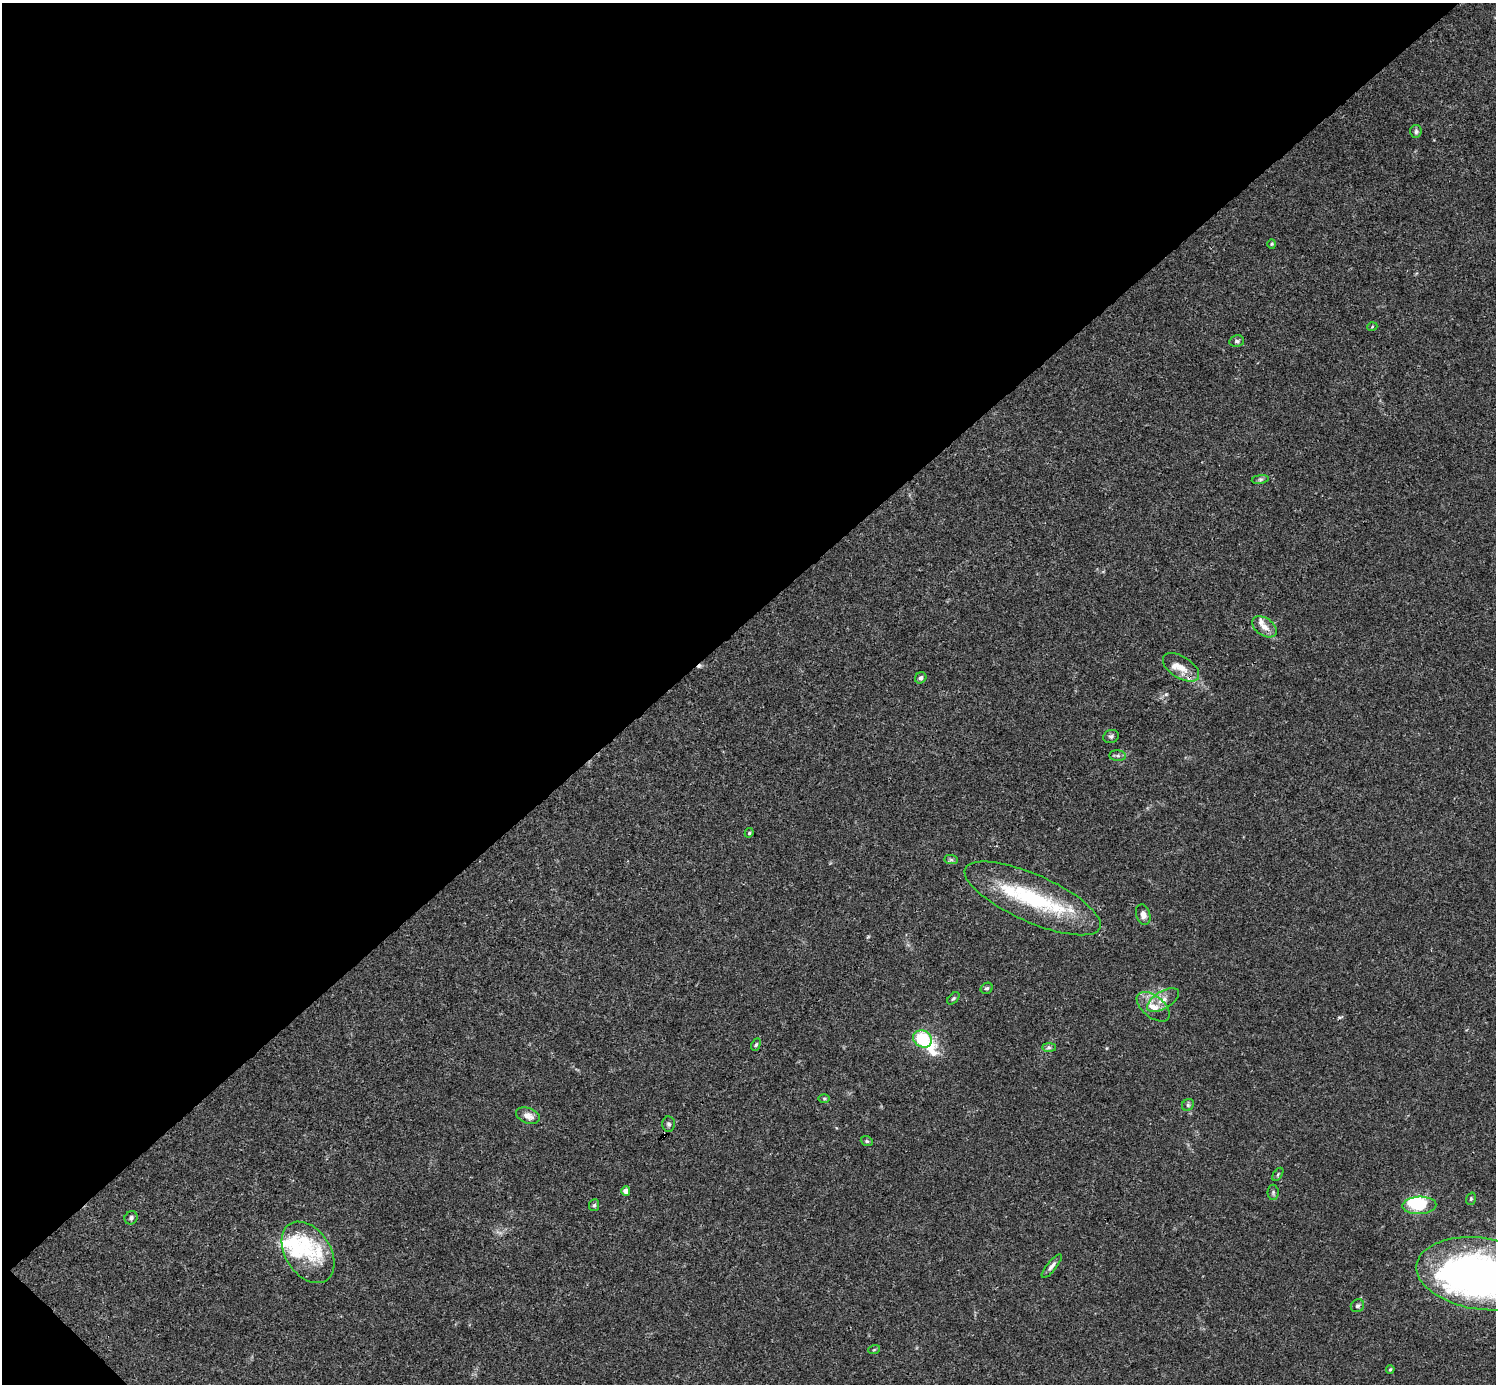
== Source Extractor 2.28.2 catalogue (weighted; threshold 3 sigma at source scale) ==
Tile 5 of 4 x 4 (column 1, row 2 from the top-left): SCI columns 1-1494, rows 2920-4301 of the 5982 x 5981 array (HDU 1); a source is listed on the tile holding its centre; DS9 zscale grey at full resolution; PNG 1498 x 1386 px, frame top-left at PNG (2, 3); each listed source drawn as its Kron ellipse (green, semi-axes under 4 px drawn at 4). Shown black and unused: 45% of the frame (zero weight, under 3 of 4 exposures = <1% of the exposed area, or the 3 px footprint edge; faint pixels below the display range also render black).
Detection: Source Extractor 2.28.2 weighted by HDU 2 'WHT'; one run over the whole footprint, this tile lists its part. Background 0.0165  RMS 0.0022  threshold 0.00978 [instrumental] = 3 sigma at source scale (4.5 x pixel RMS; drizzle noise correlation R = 1.50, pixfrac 1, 0.05/0.05 arcsec/px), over >= 5 px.
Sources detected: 52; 3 inside a brighter object's white glare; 2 cosmic-ray / hot-pixel residue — neither listed nor drawn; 8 inside a brighter listed object's ellipse — not listed separately; the other 39 listed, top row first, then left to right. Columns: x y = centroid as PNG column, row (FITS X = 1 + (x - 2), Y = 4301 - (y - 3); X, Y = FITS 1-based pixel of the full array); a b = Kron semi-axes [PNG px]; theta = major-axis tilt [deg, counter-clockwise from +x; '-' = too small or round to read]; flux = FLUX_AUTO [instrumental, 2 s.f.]
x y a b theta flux
1416 131 6 5 - 0.53
1272 244 4 4 - 0.24
1372 327 5 3 - 0.2
1237 341 7 5 12 0.5
1260 479 8 4 8 0.47
1264 627 14 8 -36 1.9
1181 667 20 11 -32 2.7
921 678 6 5 - 0.7
1111 737 8 6 21 0.53
1118 756 8 5 -6 0.47
749 833 5 4 - 0.32
951 860 7 4 -1 0.37
1033 898 74 23 -24 21
1143 915 10 7 -73 1.1
987 988 6 5 - 0.42
953 998 7 4 45 0.37
1163 1000 18 8 31 2.1
1153 1007 19 11 -39 3
922 1039 10 8 -29 12
756 1045 6 4 62 0.31
1049 1047 7 4 0 0.48
824 1098 6 4 0 0.29
1188 1105 6 5 - 0.42
528 1116 12 7 -20 1.7
669 1124 7 6 - 0.53
867 1141 6 4 -21 0.31
1278 1174 7 4 55 0.31
626 1191 4 4 - 1.7
1273 1192 7 5 -90 0.44
1471 1199 6 4 71 0.31
594 1205 6 5 - 0.39
1419 1205 17 9 2 8.4
131 1218 7 6 - 0.57
308 1252 33 22 -56 8.8
1052 1266 15 5 51 0.84
1482 1274 65 36 -8 140
1357 1306 7 6 - 0.46
874 1350 6 3 19 0.26
1390 1369 4 3 - 0.25
Isophote crosses this tile's border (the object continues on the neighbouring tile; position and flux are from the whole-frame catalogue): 1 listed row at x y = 1482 1274